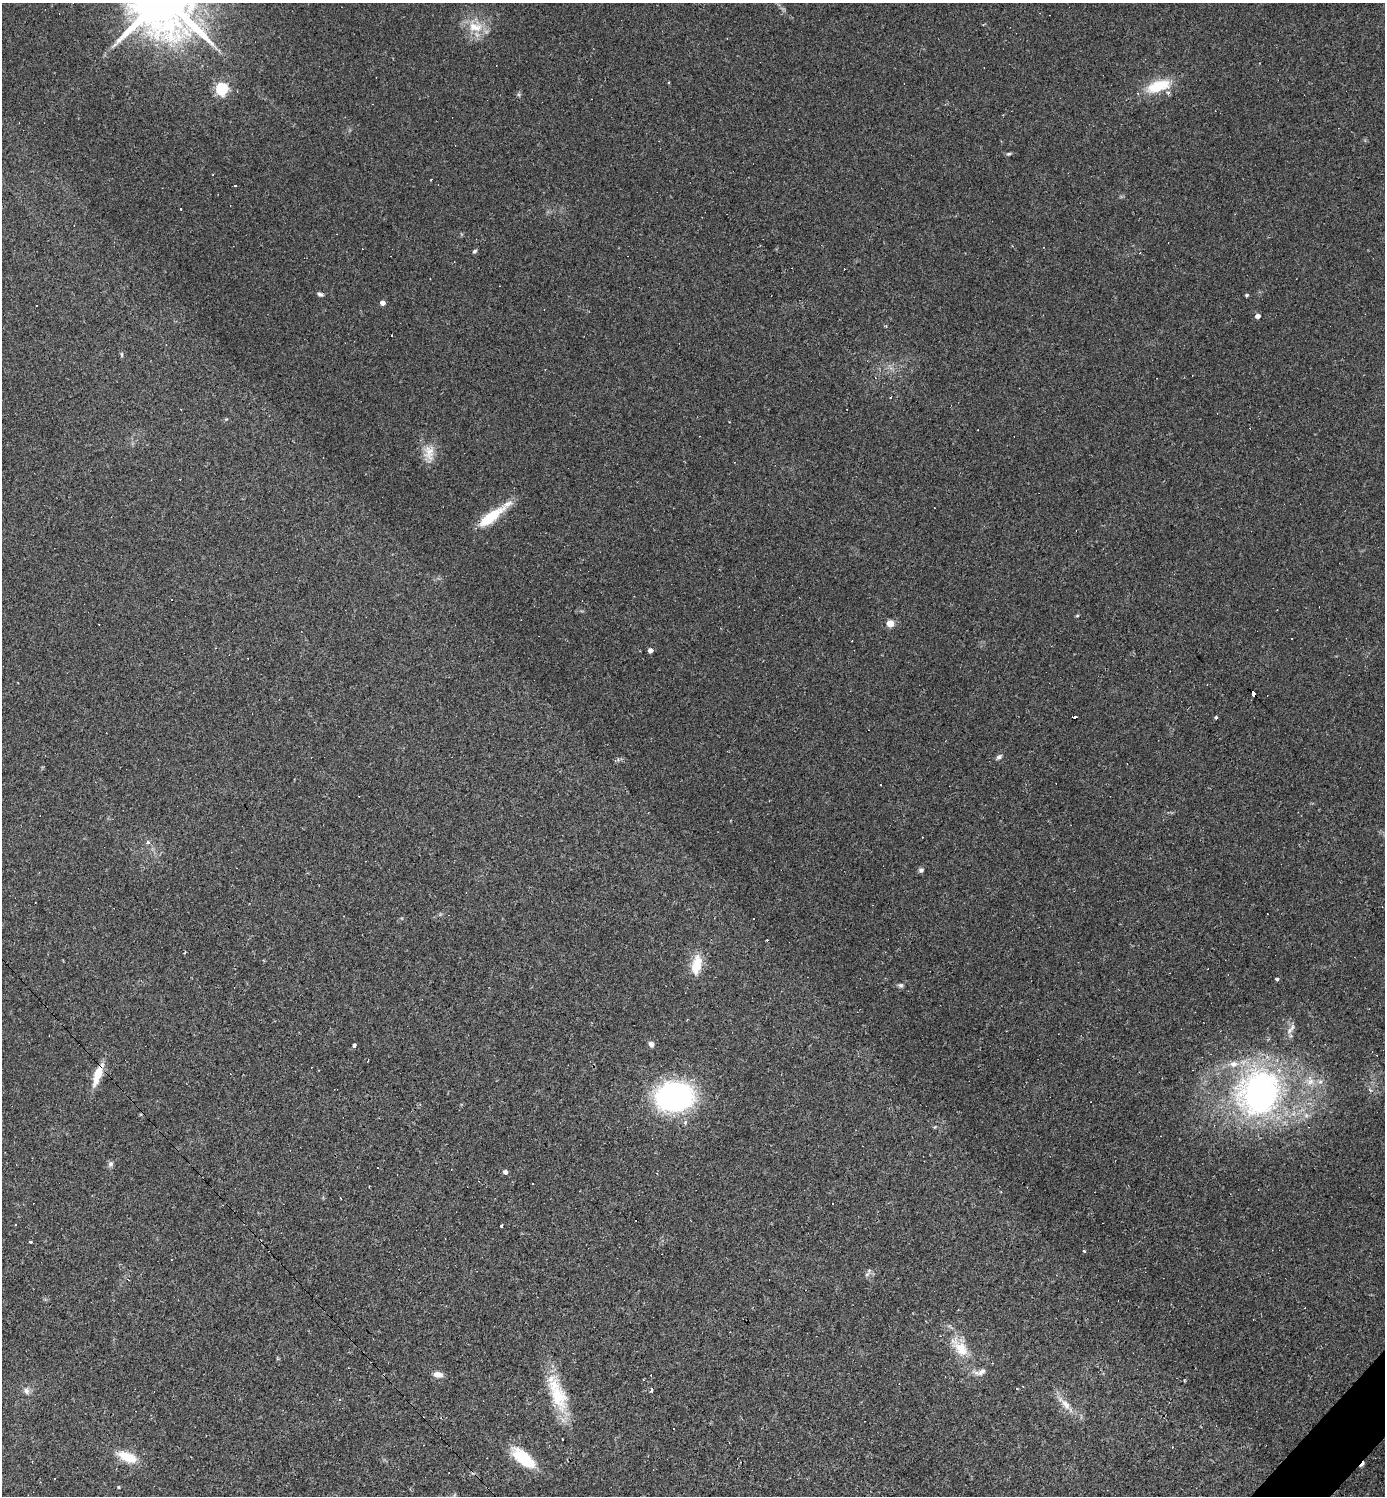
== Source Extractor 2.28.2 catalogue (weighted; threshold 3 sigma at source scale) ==
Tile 6 of 4 x 4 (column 2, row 2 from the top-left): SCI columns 1677-3059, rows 2989-4482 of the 5976 x 5976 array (HDU 1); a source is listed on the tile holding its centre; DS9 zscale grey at full resolution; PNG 1387 x 1498 px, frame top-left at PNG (2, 3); no overlay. Shown black and unused: <1% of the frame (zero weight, under 2 of 3 exposures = <1% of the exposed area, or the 3 px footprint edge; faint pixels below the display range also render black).
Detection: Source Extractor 2.28.2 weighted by HDU 2 'WHT'; one run over the whole footprint, this tile lists its part. Background 0.0635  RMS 0.0069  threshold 0.0312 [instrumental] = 3 sigma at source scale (4.5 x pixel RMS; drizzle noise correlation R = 1.50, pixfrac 1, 0.05/0.05 arcsec/px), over >= 5 px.
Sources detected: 97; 35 cosmic-ray / hot-pixel residue — not listed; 4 inside a brighter listed object's ellipse — not listed separately; the other 58 listed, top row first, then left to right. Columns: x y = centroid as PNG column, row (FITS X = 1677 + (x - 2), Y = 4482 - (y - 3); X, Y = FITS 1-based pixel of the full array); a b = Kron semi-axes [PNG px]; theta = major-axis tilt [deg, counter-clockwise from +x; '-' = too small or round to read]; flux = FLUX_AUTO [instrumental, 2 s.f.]
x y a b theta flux
475 27 23 15 -3 16
1158 86 31 13 18 23
221 89 5 5 - 100
1008 154 5 5 - 0.96
431 180 3 2 - 0.51
235 186 3 2 - 0.61
475 251 5 5 - 1.2
320 294 7 5 -29 1.7
1246 295 5 4 - 0.86
382 303 4 4 - 4.7
36 306 2 2 - 0.47
1258 316 4 4 - 4.4
392 335 2 2 - 0.72
121 355 8 4 -90 0.99
890 398 3 2 - 0.69
429 452 23 15 -85 10
491 517 37 11 37 25
1077 616 5 3 - 0.72
890 624 5 5 - 19
650 650 4 4 - 4.1
1254 694 5 4 - 52
1075 717 3 2 - 1.6
1216 718 3 3 - 11
999 757 9 5 33 1.8
881 785 3 2 - 0.37
148 842 5 4 - 2.3
921 870 6 6 - 1.8
185 952 5 2 - 0.74
697 965 29 13 81 14
1277 979 3 3 - 1.1
900 985 7 6 - 1.5
1292 1027 12 5 72 3.1
651 1044 7 5 -66 2.8
354 1045 3 3 - 7.3
97 1075 26 9 72 14
1310 1081 12 10 59 7
1259 1093 51 44 62 230
674 1096 39 30 7 120
935 1127 5 3 - 0.67
111 1164 8 7 - 1.9
505 1172 4 4 - 3
833 1203 2 2 - 0.7
502 1226 3 2 - 1.1
31 1242 4 3 - 0.66
1084 1250 3 3 - 2.9
867 1274 6 5 - 1.6
963 1351 43 18 -55 23
438 1374 12 7 -6 4.4
1023 1386 3 2 - 0.46
1017 1389 4 3 - 0.49
26 1391 10 7 -66 3.1
651 1391 4 3 - 1.5
558 1396 43 21 -71 34
1066 1404 19 9 -53 7.8
673 1428 3 3 - 3.2
127 1457 28 12 -18 15
523 1458 31 13 -40 28
118 1487 4 3 - 0.85
Overlapping masked pixels (flux is a lower limit): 2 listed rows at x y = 1254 694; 97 1075